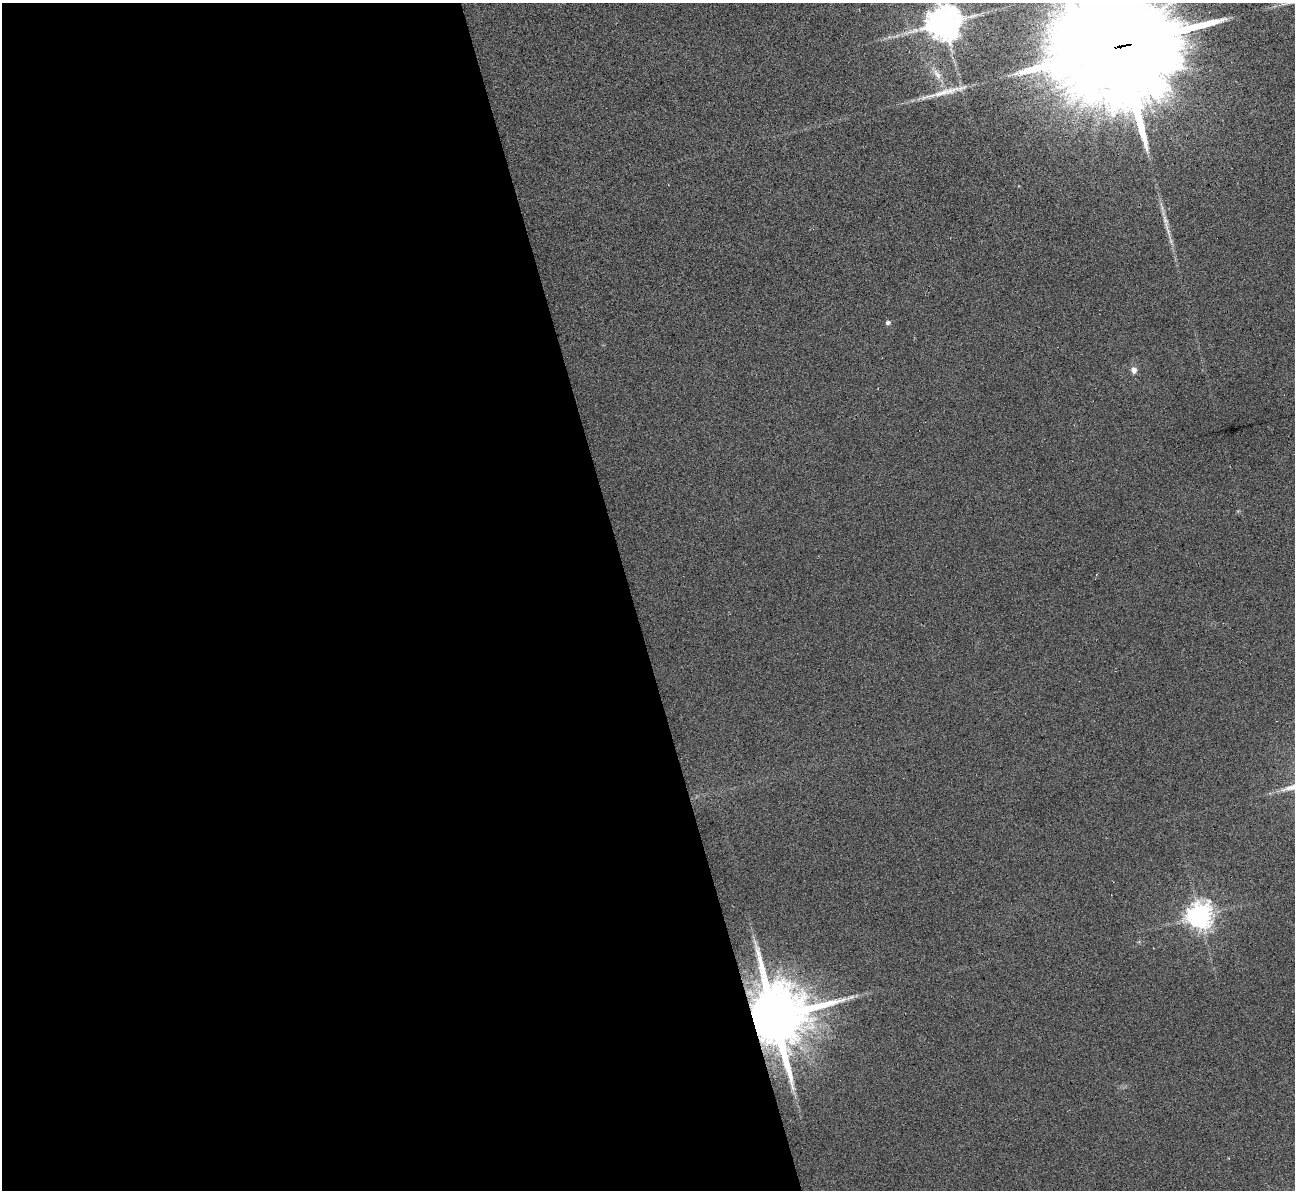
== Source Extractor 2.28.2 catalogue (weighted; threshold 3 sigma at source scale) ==
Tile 9 of 4 x 4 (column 1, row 3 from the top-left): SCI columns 1-1293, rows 1330-2517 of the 5171 x 5153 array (HDU 1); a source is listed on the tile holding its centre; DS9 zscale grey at full resolution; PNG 1297 x 1192 px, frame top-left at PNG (2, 3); no overlay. Shown black and unused: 49% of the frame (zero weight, under 3 of 6 exposures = <1% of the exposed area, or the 3 px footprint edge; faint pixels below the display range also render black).
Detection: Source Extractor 2.28.2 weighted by HDU 2 'WHT'; one run over the whole footprint, this tile lists its part. Background -0.823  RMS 0.096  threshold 0.392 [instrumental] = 3 sigma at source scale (4.09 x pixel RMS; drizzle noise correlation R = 1.36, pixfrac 0.8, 0.05/0.05 arcsec/px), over >= 5 px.
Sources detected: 9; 1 long thin detection or spike segment (spike, bleed or trail) — not listed; the other 8 listed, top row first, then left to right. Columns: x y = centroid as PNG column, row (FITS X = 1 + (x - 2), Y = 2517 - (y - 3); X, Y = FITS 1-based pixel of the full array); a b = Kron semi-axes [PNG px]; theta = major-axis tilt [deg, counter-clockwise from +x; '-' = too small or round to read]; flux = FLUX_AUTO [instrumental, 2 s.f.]
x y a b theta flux
944 23 10 9 - 22000
1120 46 30 27 2 430000
937 74 17 7 -57 73
1166 225 19 4 -77 60
888 323 5 4 - 27
1134 370 8 7 - 45
1199 916 8 8 - 9200
775 1017 17 15 -84 89000
Overlapping masked pixels (flux is a lower limit): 2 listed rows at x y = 1120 46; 775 1017
Isophote crosses this tile's border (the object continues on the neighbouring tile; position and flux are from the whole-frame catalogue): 2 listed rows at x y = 944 23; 1120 46